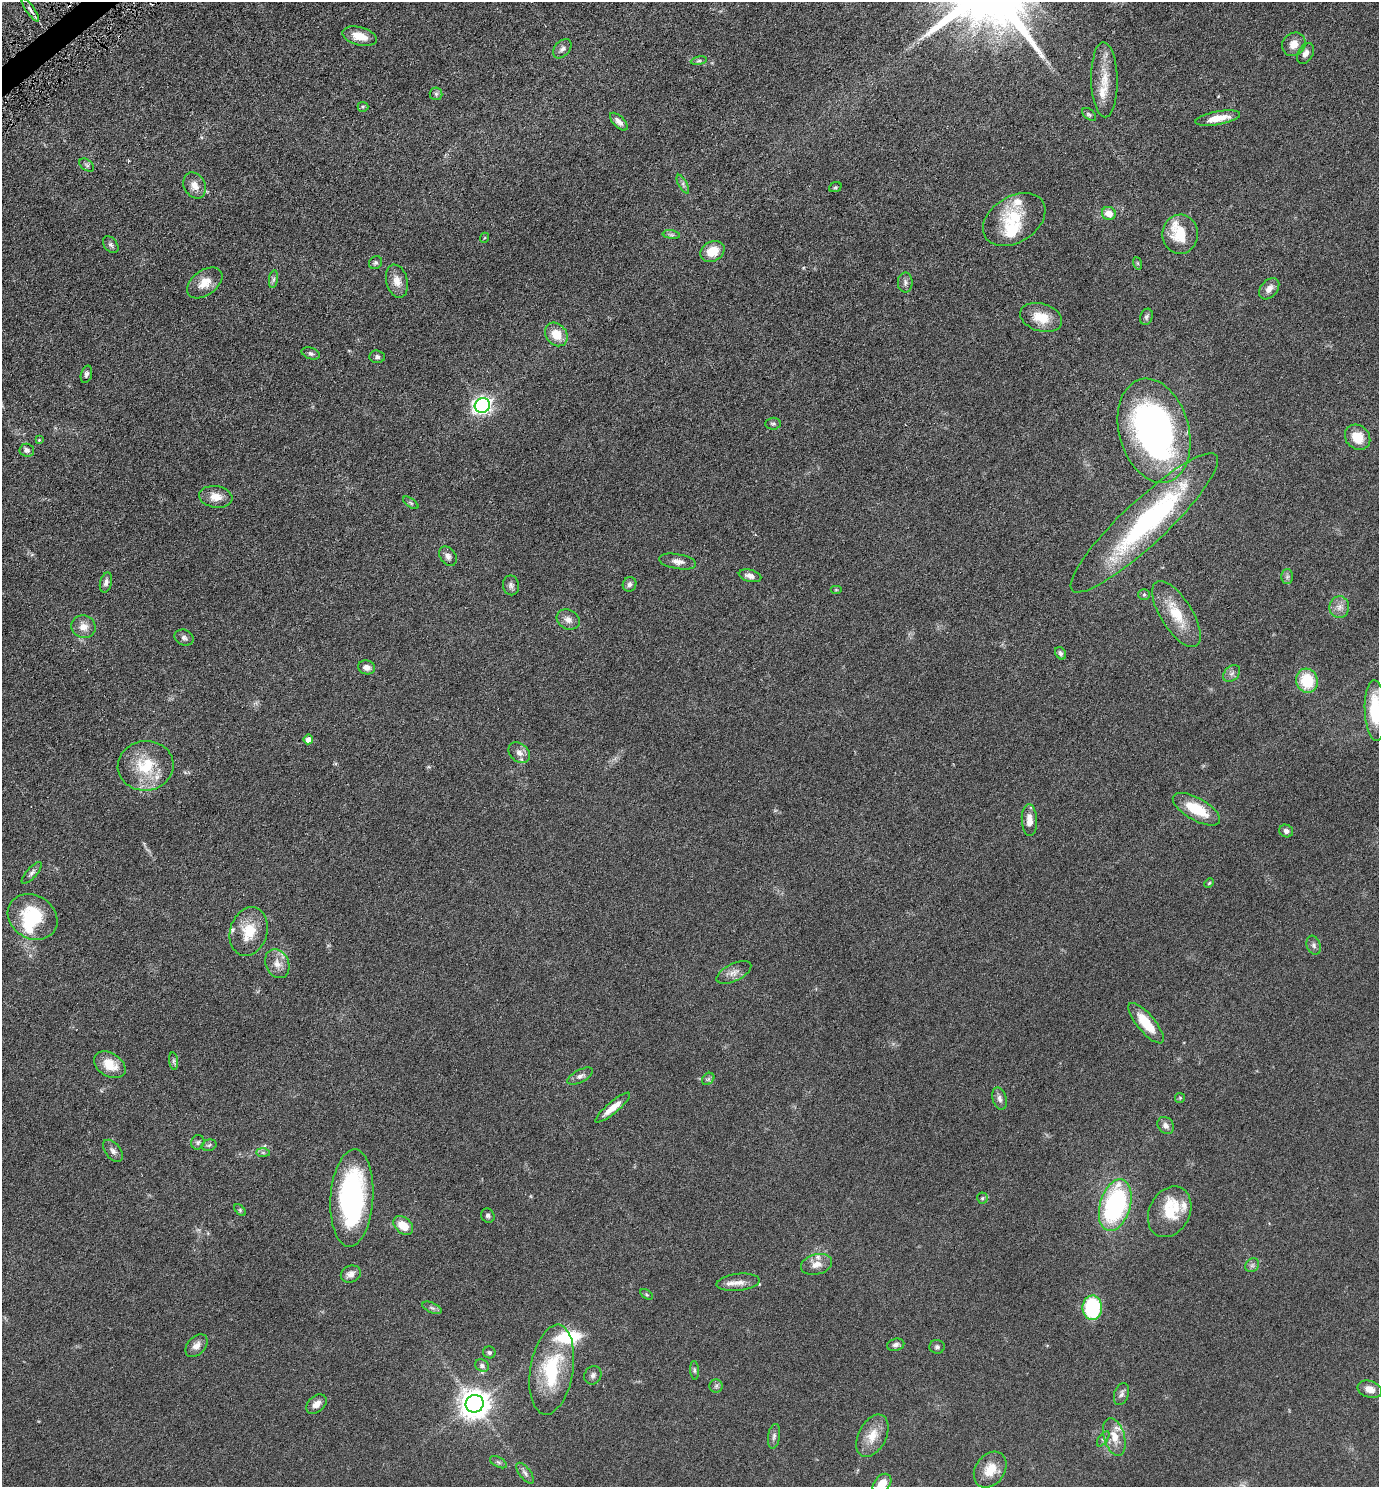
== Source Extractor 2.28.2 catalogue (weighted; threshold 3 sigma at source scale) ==
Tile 11 of 4 x 4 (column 3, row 3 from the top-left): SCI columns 2911-4287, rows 1501-2985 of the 5961 x 5968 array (HDU 1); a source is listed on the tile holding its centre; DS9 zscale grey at full resolution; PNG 1381 x 1489 px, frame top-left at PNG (2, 2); each listed source drawn as its Kron ellipse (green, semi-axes under 4 px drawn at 4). Shown black and unused: <1% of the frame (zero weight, under 3 of 6 exposures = <1% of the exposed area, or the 3 px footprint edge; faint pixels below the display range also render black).
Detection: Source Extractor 2.28.2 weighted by HDU 2 'WHT'; one run over the whole footprint, this tile lists its part. Background 0.0522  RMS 0.0058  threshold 0.0237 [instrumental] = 3 sigma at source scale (4.09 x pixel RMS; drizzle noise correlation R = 1.36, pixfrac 0.8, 0.05/0.05 arcsec/px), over >= 5 px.
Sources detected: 140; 2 inside a brighter object's white glare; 1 cosmic-ray / hot-pixel residue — neither listed nor drawn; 12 inside a brighter listed object's ellipse — not listed separately; the other 125 listed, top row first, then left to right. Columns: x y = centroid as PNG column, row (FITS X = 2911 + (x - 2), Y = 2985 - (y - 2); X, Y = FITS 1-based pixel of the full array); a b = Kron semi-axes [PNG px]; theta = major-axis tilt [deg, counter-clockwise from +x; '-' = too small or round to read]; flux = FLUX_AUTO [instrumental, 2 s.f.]
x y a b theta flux
30 10 14 3 -55 1.7
360 36 18 9 -15 7.2
1294 44 12 11 - 4.7
562 49 11 7 48 1.9
1306 53 11 7 60 2.4
699 61 8 4 8 0.84
1104 80 37 13 -89 10
436 94 6 6 - 1.1
363 107 5 5 - 0.61
1089 114 8 5 -40 0.98
1218 118 23 6 10 7.8
619 122 11 5 -45 2.3
87 165 8 5 -36 1
683 184 10 4 -62 1.2
195 186 13 10 -62 4.4
835 187 6 5 - 0.62
1109 213 7 6 - 4.7
1014 219 34 23 32 19
1180 234 19 18 - 13
671 235 8 4 -8 1.1
484 238 5 3 - 0.45
111 245 9 6 -51 1.3
712 251 12 10 28 8.5
375 263 7 6 - 1
1137 263 6 4 -71 0.65
273 279 9 4 81 1.2
397 281 17 10 -76 5
905 282 10 7 -90 1.8
205 283 20 12 36 6.8
1269 289 12 8 49 3.2
1041 317 21 14 -17 9.8
1146 317 8 6 69 1.3
556 334 13 10 -50 8.2
311 353 9 5 -19 1.4
377 357 8 6 -4 1.2
86 374 9 5 73 1.3
482 405 8 7 - 180
773 424 7 6 - 0.99
1154 431 53 35 -75 170
1358 437 13 11 -44 9
39 440 4 4 - 0.44
27 450 7 6 - 1.6
216 497 17 10 -8 5.4
411 503 9 4 -35 0.83
1144 523 99 22 43 85
448 556 11 7 -54 2
678 561 19 7 -10 3.1
750 576 11 6 -14 2.5
1287 577 7 6 - 1.3
106 582 10 6 75 1.8
629 584 7 6 - 1.5
511 585 10 8 -80 1.7
836 590 6 4 0 0.51
1144 594 6 5 - 0.7
1339 607 11 10 - 3.3
1176 614 38 16 -58 15
568 620 12 9 -28 2.9
83 627 12 11 - 4.5
184 638 9 7 -24 1.6
1060 653 7 5 -58 1.1
366 667 8 7 - 2.6
1232 673 10 7 44 1.7
1307 681 12 11 - 18
1375 711 30 10 -88 27
308 739 5 5 - 2.6
519 753 12 9 -44 3.2
146 766 28 25 6 20
1196 809 26 11 -29 15
1029 820 16 7 -87 4.6
1286 831 7 6 - 1.7
32 873 14 5 48 1.8
1209 883 5 4 - 0.57
33 917 26 21 -32 26
249 931 25 18 73 13
1314 945 10 7 -72 1.5
277 964 15 11 -64 4.6
734 972 19 8 25 3.5
1146 1023 25 9 -50 13
174 1061 9 4 -82 1
110 1065 17 11 -31 9.3
580 1076 14 6 28 2
708 1079 7 5 44 0.97
1180 1098 5 5 - 0.53
999 1099 11 7 -74 2
613 1108 22 5 40 6
1166 1125 9 7 -50 2.2
198 1142 7 6 - 1.2
209 1145 7 5 16 0.96
113 1151 13 7 -51 2.2
263 1153 7 4 -1 1
352 1198 49 21 86 86
982 1198 5 5 - 0.85
1115 1205 27 15 73 69
240 1210 7 4 -46 0.66
1170 1212 27 20 62 14
488 1216 7 6 - 1.2
403 1226 11 7 -40 8.8
816 1264 16 10 14 4.2
1252 1265 7 6 - 1.4
351 1274 10 8 25 2.8
738 1282 22 8 6 4.1
646 1294 7 4 -31 0.66
432 1308 10 5 -24 1.3
1092 1308 12 10 87 36
896 1345 9 6 14 1.6
196 1346 13 9 48 3.3
937 1347 7 7 - 1.2
489 1352 6 6 - 0.99
482 1365 7 6 - 1.5
552 1370 45 21 81 31
694 1370 9 4 -85 0.85
593 1375 9 8 - 1.8
716 1386 6 6 - 1
1370 1389 12 8 -17 3.7
1121 1394 11 7 71 1.7
316 1404 11 8 41 3.1
475 1404 9 8 - 650
774 1436 12 6 82 1.7
872 1436 23 14 62 8.5
1114 1437 19 10 -74 6.3
1103 1439 9 4 54 0.97
498 1462 9 5 -27 1.1
990 1470 19 14 54 8.2
525 1473 12 5 -52 1.7
882 1484 11 7 52 6.8
Isophote crosses this tile's border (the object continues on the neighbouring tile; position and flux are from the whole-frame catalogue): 2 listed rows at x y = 1375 711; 882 1484